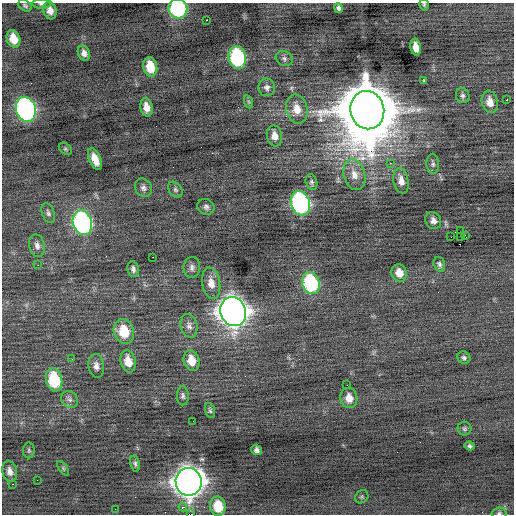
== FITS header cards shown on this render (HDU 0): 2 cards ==
NAXIS1  =                  512 / Axis length
NAXIS2  =                  512 / Axis length

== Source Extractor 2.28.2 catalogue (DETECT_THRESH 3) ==
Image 512 x 512 px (HDU 0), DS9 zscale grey, 1 PNG px = 1 image px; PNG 516 x 516 px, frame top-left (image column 1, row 512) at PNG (2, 3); each listed source drawn as its Kron ellipse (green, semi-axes under 4 px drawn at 4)
Background -0.0263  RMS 0.82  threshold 2.47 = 3 sigma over >= 5 px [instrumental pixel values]
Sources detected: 82; all 82 listed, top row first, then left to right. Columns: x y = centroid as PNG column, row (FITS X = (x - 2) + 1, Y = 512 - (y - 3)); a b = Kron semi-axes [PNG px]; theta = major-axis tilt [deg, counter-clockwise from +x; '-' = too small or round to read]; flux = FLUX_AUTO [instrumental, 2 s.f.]
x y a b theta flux
41 4 9 5 0 130
424 5 6 4 -75 84
25 6 7 5 -35 110
178 8 10 9 - 6900
338 8 5 4 - 210
50 10 9 6 -77 390
207 20 3 2 - 800
13 39 9 6 -72 780
416 47 9 5 -78 500
84 53 8 6 -66 260
237 58 11 8 -77 6200
284 58 9 7 -29 180
150 67 10 7 -79 1200
424 80 3 3 - 51
267 87 9 8 - 230
463 96 8 6 -65 150
507 100 2 2 - 210
249 102 7 4 -71 88
490 102 11 8 -77 530
146 107 9 6 -77 460
26 109 13 10 -73 15000
297 109 15 10 -78 740
367 110 19 17 -77 510000
274 136 10 7 -79 450
65 149 7 5 -41 100
95 159 11 6 -66 610
390 163 2 2 - 170
433 164 10 6 -86 150
354 175 16 10 -74 590
401 181 13 7 -79 430
311 182 8 5 -75 130
143 188 9 8 - 220
175 190 9 6 -51 140
301 203 12 9 -74 12000
206 207 9 7 -29 190
48 213 10 6 -70 160
433 221 9 7 -59 270
82 223 12 9 -74 13000
460 231 2 2 - 90
465 235 2 2 - 400
461 236 2 2 - 56
451 237 2 2 - 270
37 246 11 7 -76 280
153 257 2 2 - 110
439 264 8 5 -74 150
38 265 2 2 - 100
192 267 10 8 85 240
133 269 8 5 -77 170
399 273 9 7 -69 580
211 283 16 9 -80 560
311 283 11 8 -75 6000
233 312 15 12 -70 60000
189 326 12 8 -76 280
124 331 12 10 -72 1700
464 358 7 6 - 130
72 359 3 2 - 46
128 361 11 7 -76 710
192 361 10 8 -76 820
96 366 12 8 -81 300
54 380 12 8 -78 3000
347 385 3 2 - 44
183 396 9 6 -90 150
349 398 10 8 -78 580
69 399 9 7 -42 230
210 411 8 4 -72 99
193 421 2 2 - 23
464 429 7 7 - 130
470 446 5 4 - 120
29 450 8 6 -89 100
256 450 5 5 - 160
135 464 8 5 -77 130
63 468 8 4 -55 87
10 471 11 7 -78 340
37 480 2 2 - 35
189 482 14 13 - 68000
12 484 3 2 - 93
362 497 7 6 - 100
218 506 9 8 - 1400
183 507 4 3 - 180
115 509 2 2 - 41
499 513 7 5 1 120
191 514 4 2 - 1200
At the frame edge (FLAGS 8, measured only in part): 5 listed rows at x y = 41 4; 424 5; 178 8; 499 513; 191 514